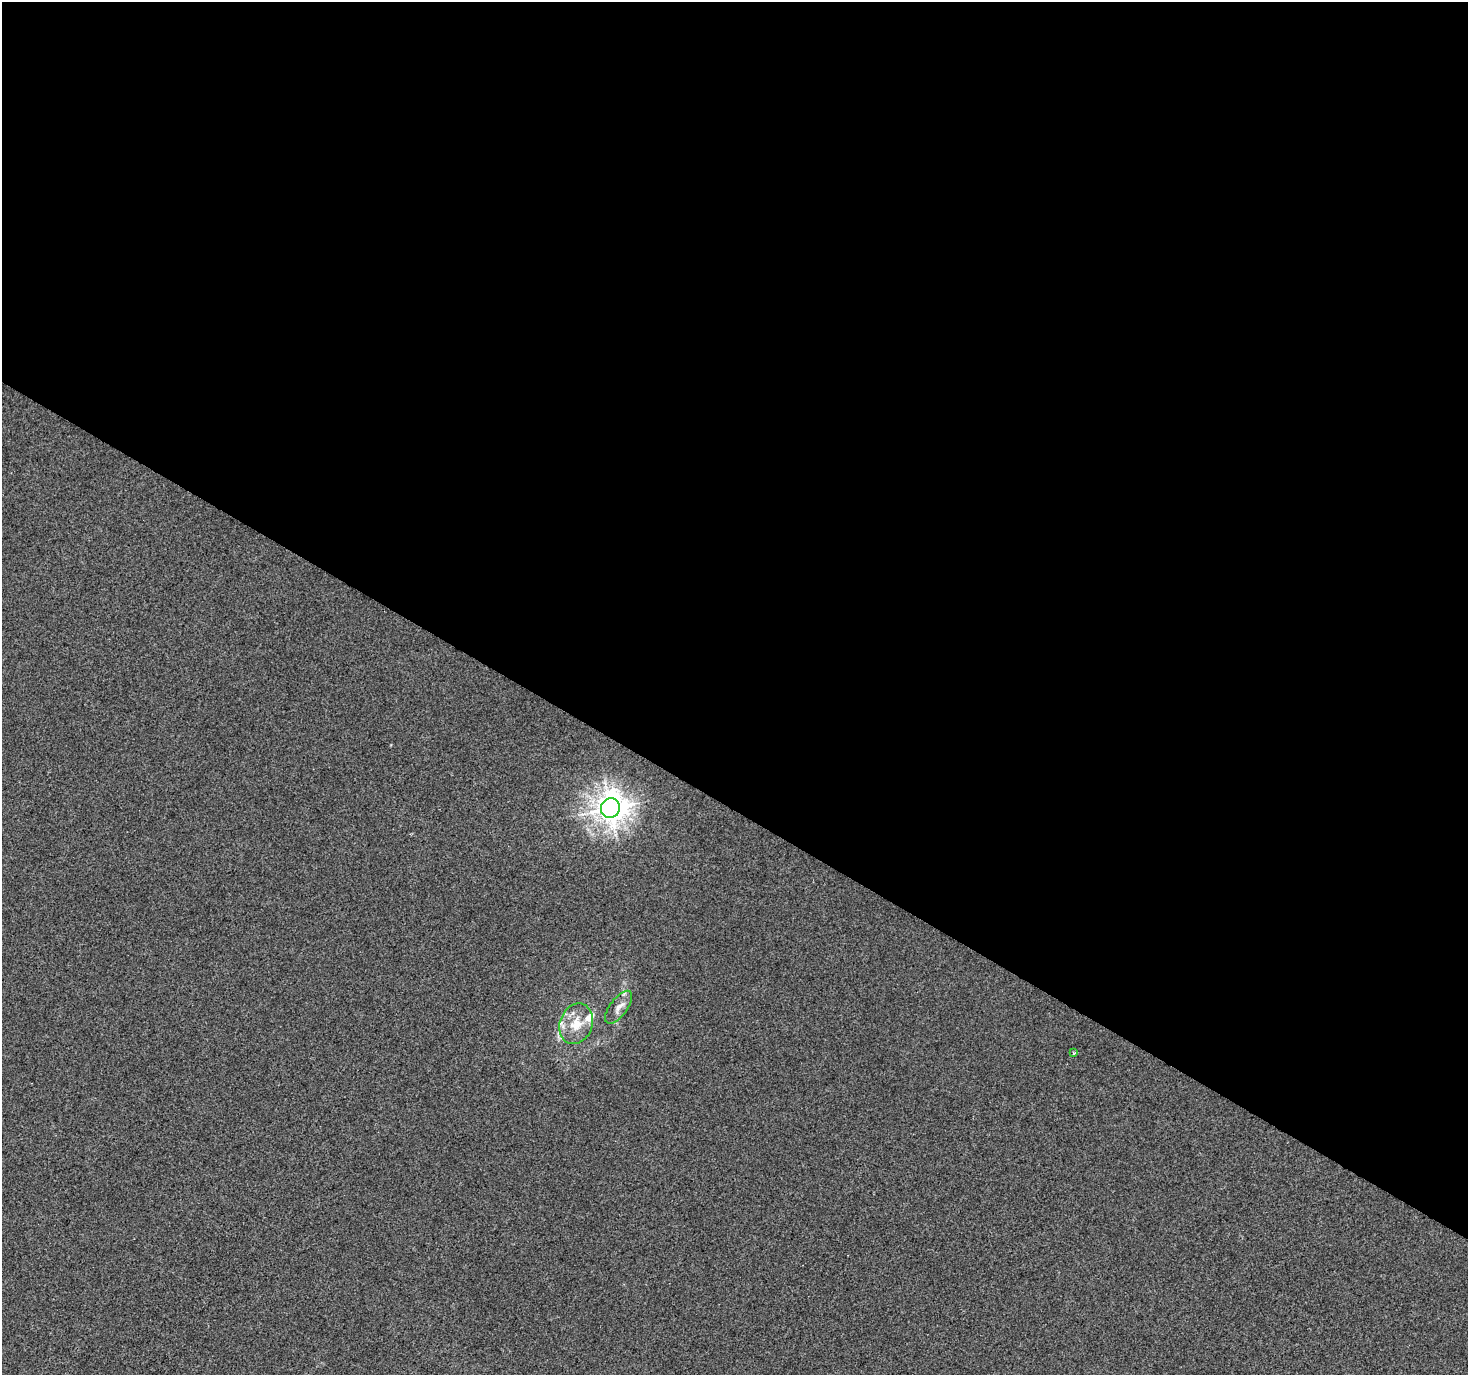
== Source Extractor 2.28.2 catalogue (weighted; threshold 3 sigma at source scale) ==
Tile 3 of 4 x 4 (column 3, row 1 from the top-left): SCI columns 2938-4403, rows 4378-5750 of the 5869 x 5942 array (HDU 1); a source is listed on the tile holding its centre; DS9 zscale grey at full resolution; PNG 1470 x 1377 px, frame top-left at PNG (2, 2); each listed source drawn as its Kron ellipse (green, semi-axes under 4 px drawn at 4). Shown black and unused: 59% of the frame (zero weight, under 2 of 3 exposures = <1% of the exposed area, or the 3 px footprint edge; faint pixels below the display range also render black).
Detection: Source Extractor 2.28.2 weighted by HDU 2 'WHT'; one run over the whole footprint, this tile lists its part. Background 0.00154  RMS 0.0057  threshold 0.0256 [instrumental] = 3 sigma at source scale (4.5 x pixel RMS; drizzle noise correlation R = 1.50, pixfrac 1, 0.0396/0.0396 arcsec/px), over >= 5 px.
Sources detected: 5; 1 inside a brighter listed object's ellipse — not listed separately; the other 4 listed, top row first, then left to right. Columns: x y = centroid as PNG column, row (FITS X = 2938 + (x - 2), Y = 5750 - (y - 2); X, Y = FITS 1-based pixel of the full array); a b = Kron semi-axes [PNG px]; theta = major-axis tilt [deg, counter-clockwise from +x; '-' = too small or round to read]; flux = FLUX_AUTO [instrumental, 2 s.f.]
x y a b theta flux
610 808 10 9 - 610
619 1007 19 8 53 4.6
576 1024 21 16 69 12
1073 1053 3 3 - 0.97